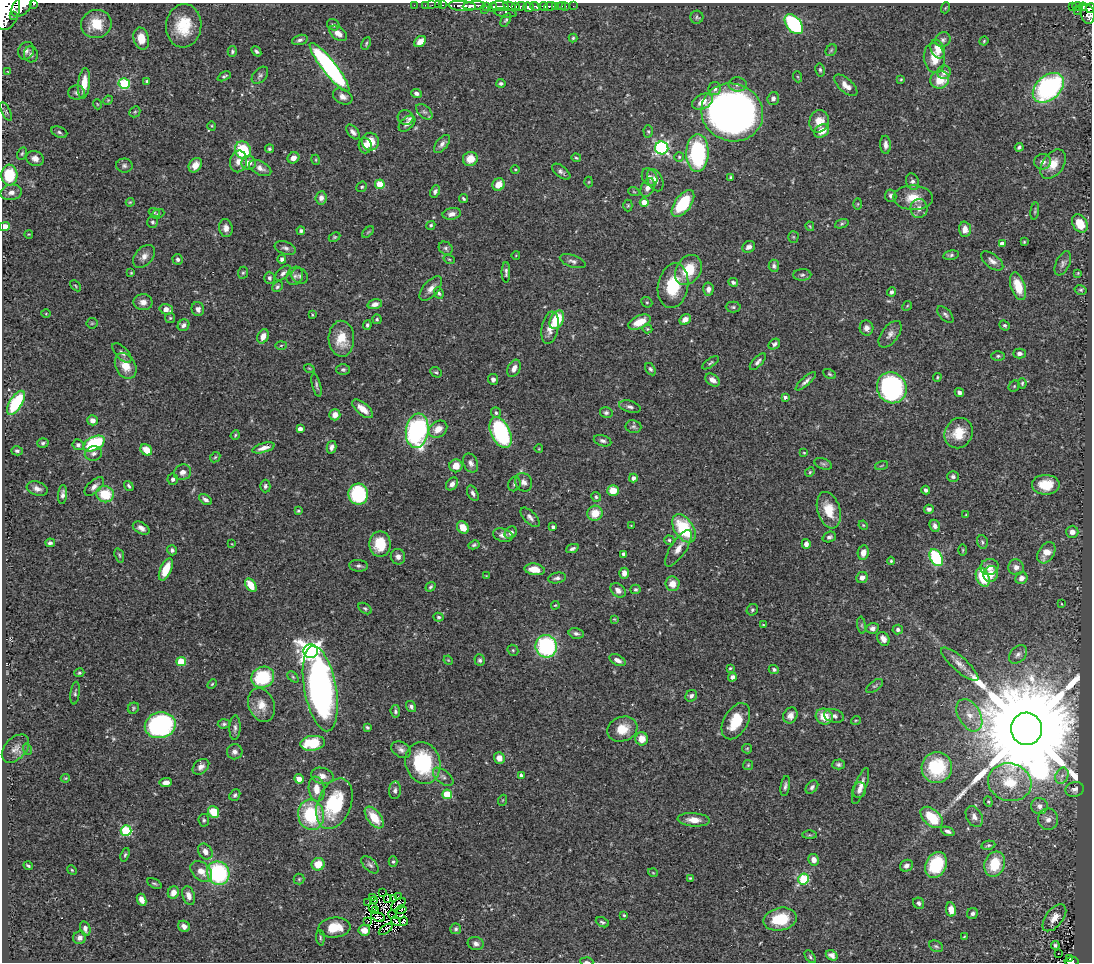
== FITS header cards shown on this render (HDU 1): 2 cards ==
NAXIS1  =                 1090
NAXIS2  =                  960

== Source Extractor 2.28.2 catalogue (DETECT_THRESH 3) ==
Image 1090 x 960 px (HDU 1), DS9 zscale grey, 1 PNG px = 1 image px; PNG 1094 x 964 px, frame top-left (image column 1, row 960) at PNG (2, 3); each listed source drawn as its Kron ellipse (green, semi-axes under 4 px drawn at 4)
Background 0.443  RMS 0.021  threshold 0.0624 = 3 sigma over >= 5 px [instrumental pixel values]
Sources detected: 502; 3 with non-positive FLUX_AUTO (blend fragments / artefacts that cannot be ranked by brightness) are neither listed nor drawn; the other 499 listed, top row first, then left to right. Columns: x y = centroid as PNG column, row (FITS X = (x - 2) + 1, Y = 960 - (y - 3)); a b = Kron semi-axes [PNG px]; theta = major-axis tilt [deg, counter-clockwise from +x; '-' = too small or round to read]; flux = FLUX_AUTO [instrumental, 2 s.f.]
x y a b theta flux
34 3 3 2 - 74
414 5 2 2 - 7
425 5 2 2 - 5.9
432 5 2 2 - 5.7
438 5 2 2 - 7
443 5 3 2 - 9.7
22 6 12 8 43 1100
462 6 14 5 -4 600
474 6 11 4 5 520
500 6 8 5 -4 160
510 6 6 4 -22 170
516 6 3 3 - 65
521 6 6 3 6 86
535 6 5 3 - 150
543 6 4 3 - 200
550 6 6 3 6 200
555 6 4 3 - 170
562 6 4 3 - 29
565 6 3 3 - 28
573 6 2 2 - 4.6
1072 6 3 2 - 12
1077 6 5 3 - 70
487 7 3 3 - 36
493 7 4 3 - 89
528 7 5 4 - 490
1083 7 4 3 - 43
945 8 5 3 - 1.2
1090 8 5 3 - 130
485 9 4 2 - 42
7 10 20 12 76 3700
1077 11 2 2 - 5.5
505 13 11 3 -8 23
1088 14 10 7 -79 310
13 15 4 3 - 160
697 17 6 6 - 2.6
506 20 7 4 56 2.3
96 24 15 14 - 37
794 24 11 7 -51 180
333 25 6 5 - 2.8
184 26 22 18 84 47
338 33 10 6 -36 9.9
573 38 4 4 - 1.8
141 39 11 7 -76 21
300 40 8 5 16 3.7
943 40 8 7 - 4.3
420 41 6 5 - 9.3
984 41 4 3 - 1.5
366 43 6 4 64 2
938 49 10 6 -66 15
831 50 6 5 - 2.2
26 51 9 8 - 6.2
232 51 5 4 - 2.5
256 51 5 4 - 3.2
31 54 8 7 - 4
934 58 15 10 -83 25
330 67 31 7 -52 330
820 70 6 4 -79 2.6
8 72 4 2 - 0.98
944 72 7 6 - 7.4
260 75 10 6 48 4.1
224 76 7 4 27 2.6
798 77 5 3 - 1.3
901 79 4 3 - 1.5
940 80 9 8 - 29
147 81 3 3 - 2.2
84 83 15 6 83 23
501 83 4 4 - 2.6
124 84 5 5 - 110
738 84 9 7 -1 5.7
846 85 14 7 -42 12
715 88 6 6 - 6.3
1048 88 18 12 41 240
76 92 8 7 - 4.8
416 93 5 4 - 5.1
343 97 10 7 -29 7.2
773 98 6 5 - 4.7
108 100 5 4 - 1.4
702 102 11 7 27 16
97 104 5 3 - 1.2
6 111 10 4 -65 3.7
135 112 6 5 - 2
424 112 9 6 -43 4.1
732 112 31 28 -20 930
406 117 8 7 - 4.1
819 121 11 9 72 17
407 124 10 6 43 7
212 126 5 3 - 1.1
648 131 6 5 - 2.3
822 131 8 6 33 15
59 132 8 5 -23 3.6
353 132 9 5 -48 5
370 142 9 8 - 26
442 144 11 5 52 5.9
365 145 8 6 -86 10
886 145 9 5 -88 6.2
1019 147 4 3 - 2.8
662 148 6 6 - 290
269 149 4 4 - 2.4
243 150 9 8 - 77
22 153 6 4 63 2.3
697 153 19 11 89 170
679 157 5 4 - 1.9
35 158 9 7 -26 8.3
293 158 6 5 - 8.7
576 158 5 3 - 1.5
470 159 7 7 - 20
316 160 5 3 - 1.4
238 161 11 8 78 11
1043 162 8 7 - 7.2
249 163 7 7 - 12
1053 164 16 10 54 20
195 165 8 6 52 12
124 166 8 7 - 3.9
260 168 12 6 -28 8.3
515 169 4 3 - 1.2
561 172 11 5 -38 4.5
9 175 10 8 87 54
650 177 9 7 -60 6.6
731 177 4 3 - 1.8
655 180 12 7 -65 9
589 182 5 3 - 1.2
913 182 8 6 -70 4.9
380 184 5 4 - 41
499 185 6 6 - 17
362 187 6 4 43 2.3
648 187 10 6 67 9.6
435 191 6 4 64 3.8
11 192 10 7 10 7.5
634 192 6 3 -19 1.4
891 196 6 6 - 3.9
321 198 7 5 82 6.2
913 198 20 12 -2 27
463 199 5 3 - 2.3
130 202 4 3 - 1.5
644 202 4 4 - 17
683 203 15 8 53 76
858 204 6 4 88 1.8
628 205 6 4 -90 1.8
919 208 9 8 - 9.4
1035 211 8 3 82 1.8
154 212 6 3 -19 1.7
158 214 6 4 21 2.2
452 214 9 6 11 7.2
152 222 6 5 - 2.9
842 224 7 4 20 2.3
1080 224 10 7 -58 29
431 225 5 4 - 2.3
5 226 5 4 - 13
810 226 5 3 - 1.4
226 228 9 6 -82 8.7
965 229 8 6 -87 9.9
301 231 4 4 - 2.9
368 232 7 4 44 2
29 234 4 3 - 1.1
335 237 6 4 26 1.7
793 237 5 5 - 1.8
1024 242 4 3 - 1.4
1002 244 4 4 - 13
749 247 7 5 32 5.8
285 248 11 6 -18 4.8
446 248 7 6 - 3.7
516 255 4 3 - 0.98
951 255 8 4 10 2.9
144 256 13 8 49 9.7
178 259 5 5 - 3.8
282 259 4 3 - 3.9
449 259 6 3 -19 1.4
573 261 13 6 -18 5.2
992 261 13 6 -37 7.2
1063 263 13 7 65 5.7
774 266 6 5 - 3.9
688 270 16 12 56 37
506 272 10 4 90 3.9
131 273 4 4 - 1.5
243 273 6 5 - 2.3
283 273 9 5 42 4.5
1078 273 4 4 - 1.5
802 275 9 5 1 3.6
295 276 9 8 - 5.4
300 276 8 7 - 4.4
269 278 6 5 - 3.7
733 282 5 4 - 3.3
76 286 6 3 -43 1.4
673 286 22 15 79 56
1018 286 14 7 -73 31
277 287 6 4 44 2.7
431 288 15 7 48 9
708 289 7 5 86 5.9
1081 290 6 4 -13 2.3
891 292 4 4 - 3.6
439 293 6 4 -69 2.5
143 302 9 8 - 9
647 302 6 5 - 2.1
375 304 7 5 16 7.3
907 306 5 4 - 1.6
733 307 7 5 0 3
166 309 7 5 -16 14
198 309 7 6 - 6.2
46 314 5 3 - 1.3
312 315 3 2 - 1.3
945 315 10 5 -46 3.7
170 318 5 5 - 1.9
377 319 5 4 - 2.1
685 319 6 5 - 9.6
557 320 10 6 62 51
639 322 12 6 24 24
92 323 6 5 - 1.8
184 325 6 5 - 5.3
367 325 5 4 - 2.7
1005 325 5 4 - 2.7
550 328 16 8 79 15
866 328 7 7 - 7.5
647 329 5 4 - 1.7
890 334 15 8 52 8.2
263 336 7 5 65 11
341 339 18 13 -88 29
774 344 6 5 - 3.8
281 345 6 4 2 1.7
122 353 12 6 -46 5.4
1019 353 6 5 - 5.1
998 356 6 5 - 2.4
758 362 10 5 47 4.5
710 363 10 4 35 2.4
126 366 14 10 -62 23
309 368 5 3 - 1.2
514 368 9 6 65 7.9
343 369 7 5 0 2.8
650 369 7 4 -56 2.9
436 372 6 5 - 2.1
829 374 7 4 -27 2.2
937 377 4 3 - 1.4
493 379 5 5 - 4.7
713 380 8 5 -36 8.3
806 381 13 4 41 5.2
1022 383 5 4 - 1.9
316 385 12 4 -75 3.2
1014 386 6 5 - 2.1
892 388 16 14 -56 270
959 393 5 4 - 4.6
785 397 4 4 - 4.5
16 403 13 6 58 93
630 407 11 5 -16 5
363 409 12 6 -40 16
496 413 5 5 - 2.9
606 413 6 5 - 3.1
335 415 5 5 - 9.9
92 420 5 5 - 7.5
633 427 8 6 -8 3.3
300 429 4 4 - 8.8
438 429 10 7 35 16
417 431 17 11 82 300
501 433 16 9 -65 170
959 433 16 13 60 32
235 435 5 4 - 1.6
602 441 9 5 -16 4.1
43 443 6 4 17 3
94 444 11 6 27 130
78 445 6 5 - 4.4
331 447 6 4 76 5.4
264 448 12 4 16 8.8
539 449 4 3 - 1.1
146 450 6 5 - 18
17 451 6 4 -15 2.9
93 453 8 7 - 6
804 453 3 3 - 1.3
215 457 6 4 44 2
471 463 10 7 -66 6
823 464 9 5 -21 3.2
456 466 6 6 - 16
881 466 6 3 19 1.3
183 472 9 7 27 7
810 472 5 4 - 1.8
953 476 5 5 - 3.7
633 478 4 4 - 6
173 479 5 5 - 3.7
524 482 9 8 - 6.3
452 484 7 5 48 6.6
514 484 7 6 - 3.3
1046 485 14 10 0 28
94 486 12 6 43 6.9
129 486 5 3 - 2.5
265 486 6 5 - 3.4
37 489 11 6 -18 6.9
926 490 4 4 - 3.6
613 491 6 5 - 22
473 493 8 5 -62 4.6
63 494 10 4 84 5.1
105 494 9 8 - 41
358 494 10 9 - 100
596 497 5 4 - 2.2
205 499 7 4 -33 4.8
929 509 5 4 - 5.1
829 510 19 11 -72 30
298 511 3 3 - 1.8
595 513 8 7 - 23
966 515 4 3 - 1.3
530 517 12 6 -46 5.5
631 525 3 2 - 0.83
863 525 5 4 - 1.6
935 526 6 5 - 5.7
463 527 7 5 -48 16
553 527 4 3 - 3.2
141 528 9 5 -29 6.8
684 528 16 9 -56 81
511 532 7 5 46 4.7
1072 532 6 6 - 8.1
503 535 10 6 -16 6
829 537 7 5 19 4.5
669 540 5 4 - 2.4
982 542 7 5 -75 2.7
50 543 5 3 - 3.8
232 544 3 2 - 0.84
380 544 13 10 90 37
806 544 5 4 - 6.5
474 545 6 4 28 2.5
572 548 6 4 23 3.5
679 548 21 8 57 15
172 550 5 4 - 3.4
963 550 5 3 - 1.4
863 553 7 5 78 11
1046 553 12 8 57 17
624 554 4 3 - 5.5
119 555 7 4 -72 2.4
398 557 8 7 - 6.6
936 558 9 6 -61 120
891 561 4 4 - 2.1
359 566 9 6 -4 3.9
989 567 9 8 - 10
1016 567 8 7 - 7.8
534 569 10 5 -8 16
166 570 12 5 67 32
624 573 5 5 - 9.1
991 574 8 7 - 17
486 576 3 3 - 1
983 577 10 6 -69 48
557 578 9 5 10 4.6
862 578 6 5 - 7.9
1021 578 6 6 - 8.9
672 584 7 7 - 14
251 585 7 5 -56 27
431 587 5 3 - 2.4
635 589 5 4 - 2.3
618 590 8 6 -41 7.3
1062 604 3 2 - 0.87
555 605 4 3 - 1.2
365 609 7 5 -37 2.6
752 610 6 5 - 2.6
439 617 5 4 - 2.4
614 619 4 3 - 1.1
763 625 4 2 - 0.85
862 625 8 4 -82 2.3
872 628 6 5 - 4.9
898 630 5 5 - 4.4
576 633 7 5 -13 4
883 639 7 5 -57 8.6
546 646 11 10 - 160
513 650 6 5 - 2.1
311 651 7 6 - 670
1018 654 10 7 46 6
448 660 5 3 - 1.3
480 660 6 5 - 3
618 660 8 5 -26 6.8
181 662 5 5 - 43
960 664 24 7 -41 12
730 668 3 3 - 1.6
774 669 5 4 - 3.1
79 673 5 4 - 2.3
263 677 12 10 27 86
293 677 6 4 -45 2.2
732 677 4 4 - 5
212 684 5 3 - 1.6
875 686 10 5 36 3.1
320 689 43 16 -79 650
75 693 11 4 82 2.9
691 696 6 5 - 4.4
262 705 17 12 -68 20
411 707 6 4 -55 3.9
133 708 6 5 - 2.2
395 711 6 5 - 3
790 715 8 6 61 8
969 715 17 11 -60 19
824 716 9 8 - 23
834 716 10 6 -15 6.2
856 720 5 3 - 1.3
736 721 20 12 61 40
224 724 6 4 4 2.8
160 725 15 13 13 280
367 727 4 3 - 2.3
235 728 12 5 87 5.1
622 729 15 12 19 26
1026 729 16 15 - 70000
642 739 6 6 - 16
313 743 12 7 7 55
15 749 17 10 47 10
27 749 6 3 -72 1.9
747 749 5 4 - 1.7
401 750 10 7 -30 6.2
235 752 8 7 - 6
499 758 6 5 - 11
423 763 21 17 -74 110
838 764 6 5 - 3.2
748 765 5 5 - 1.9
201 767 9 6 39 6.4
937 767 15 15 - 83
521 775 4 3 - 4.7
322 776 11 8 -14 9.8
1062 776 8 6 67 5.5
443 777 12 6 -38 5.5
65 778 5 4 - 1.5
299 779 5 4 - 10
1010 782 22 18 -15 54
166 783 6 4 5 6.8
785 786 10 4 80 4.2
861 786 19 6 70 11
812 787 7 5 49 3.8
317 789 12 8 -81 18
1074 789 9 7 15 5.4
395 790 8 6 86 4.5
859 790 8 6 71 6.3
447 794 4 4 - 61
235 795 6 5 - 3
503 800 5 3 - 1.2
988 802 5 4 - 1.7
334 804 26 16 68 100
1039 806 8 8 - 7.3
213 812 6 5 - 39
311 815 15 13 -81 92
932 817 13 8 -42 49
974 817 11 7 -63 7.5
374 818 12 6 -52 33
1048 819 11 10 - 10
204 820 6 5 - 2.6
694 820 16 6 -4 16
126 831 5 5 - 110
948 831 7 4 -21 4.6
809 835 7 4 0 2.2
988 845 7 4 10 2.7
205 852 8 6 -57 8.4
125 855 7 4 72 2.4
814 860 6 5 - 9.1
393 862 5 4 - 2.5
318 864 6 6 - 24
995 864 13 10 71 44
370 865 11 6 -46 4.4
936 865 13 10 64 76
28 866 4 2 - 2.4
906 866 6 5 - 5.7
72 870 5 4 - 1.7
201 871 12 8 -42 14
218 873 12 11 - 160
653 873 5 3 - 1.1
690 878 4 3 - 1.8
299 879 5 5 - 2
803 879 5 5 - 120
154 883 8 4 -26 2.4
173 893 6 5 - 11
383 893 2 2 - 0.56
189 896 9 6 -72 9.2
398 896 3 2 - 0.93
372 897 3 2 - 0.15
388 899 3 2 - 2
393 899 3 2 - 1.7
142 900 6 4 -64 9.6
375 900 3 2 - 1.1
368 902 3 2 - 1.3
919 903 6 5 - 3.7
398 904 8 4 37 2.4
372 908 3 2 - 1.1
951 909 7 5 -80 16
401 910 5 2 - 1.1
376 911 4 2 - 2.3
972 913 5 5 - 4.3
393 915 5 2 - 0.84
624 915 3 3 - 1.6
378 917 7 4 -16 0.18
1054 918 16 8 52 13
780 919 17 11 12 50
367 921 3 2 - 0.28
396 921 5 2 - 0.57
404 921 4 2 - 1.4
602 922 7 4 -26 2.6
184 926 6 5 - 7.3
334 928 16 10 5 32
85 929 7 5 -76 6
386 929 8 3 35 2
456 929 5 5 - 2.5
364 930 6 5 - 10
964 937 4 3 - 1.1
80 938 7 6 - 6.3
320 938 8 2 -87 2
476 944 8 6 -15 5.3
1055 945 4 3 - 2.6
936 946 7 5 -28 2.9
1058 953 3 2 - 1.9
832 955 6 5 - 5.8
810 957 7 4 -54 2.5
1070 959 3 2 - 13
1071 961 7 3 4 74
587 962 6 3 -4 2
At the frame edge (FLAGS 8, measured only in part): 7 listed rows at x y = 34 3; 22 6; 1090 8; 7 10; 5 226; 1071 961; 587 962
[3 non-positive-flux detections neither listed nor drawn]